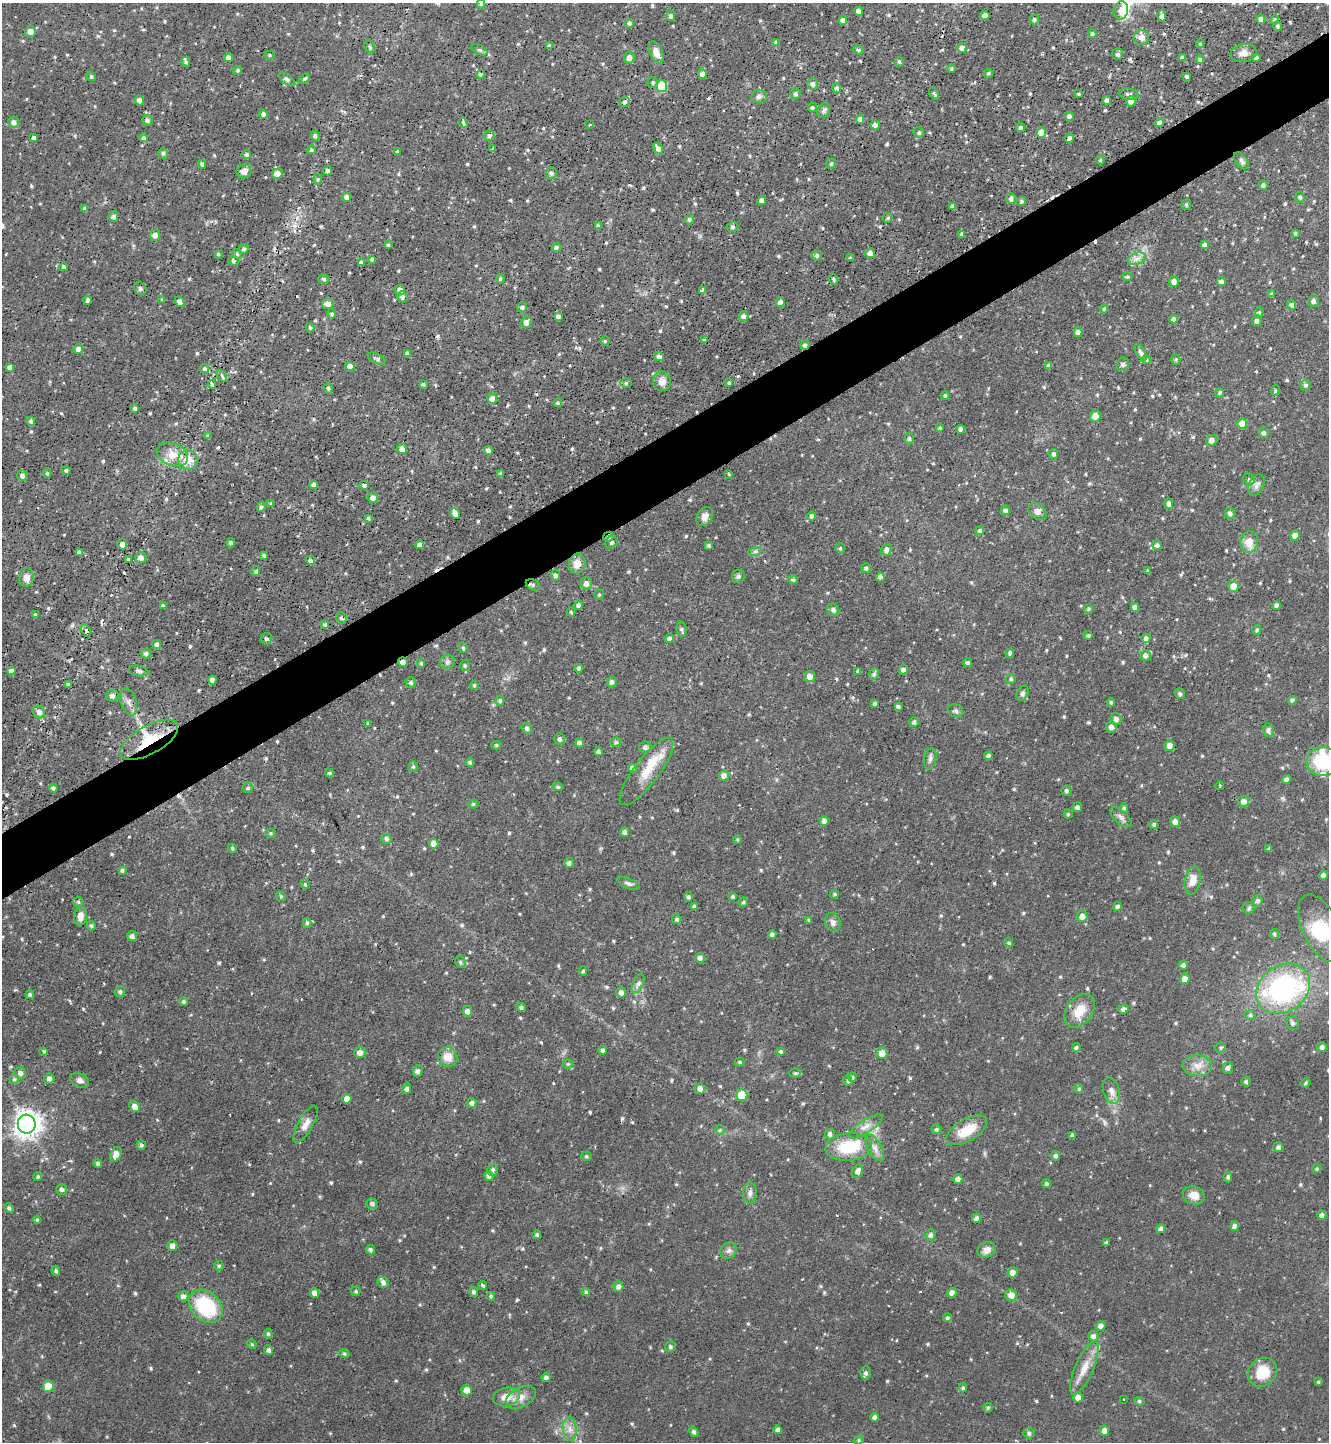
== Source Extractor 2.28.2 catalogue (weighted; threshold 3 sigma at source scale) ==
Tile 10 of 4 x 4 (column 2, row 3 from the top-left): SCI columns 1488-2814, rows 1444-2883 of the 5760 x 5766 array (HDU 1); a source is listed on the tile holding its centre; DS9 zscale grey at full resolution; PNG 1331 x 1444 px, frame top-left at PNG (2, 3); each listed source drawn as its Kron ellipse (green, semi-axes under 4 px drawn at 4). Shown black and unused: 5% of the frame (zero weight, under 2 of 3 exposures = <1% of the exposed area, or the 3 px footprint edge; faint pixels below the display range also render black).
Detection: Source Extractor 2.28.2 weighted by HDU 2 'WHT'; one run over the whole footprint, this tile lists its part. Background 0.0937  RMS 0.0056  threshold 0.0252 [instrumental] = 3 sigma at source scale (4.5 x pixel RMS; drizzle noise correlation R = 1.50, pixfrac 1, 0.05/0.05 arcsec/px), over >= 5 px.
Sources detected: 755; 1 inside a brighter object's white glare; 7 cosmic-ray / hot-pixel residue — neither listed nor drawn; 12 inside a brighter listed object's ellipse — not listed separately; of the other 735, all 500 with FLUX_AUTO >= 0.753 (the completeness limit of this list) listed and drawn (235 fainter detections not listed), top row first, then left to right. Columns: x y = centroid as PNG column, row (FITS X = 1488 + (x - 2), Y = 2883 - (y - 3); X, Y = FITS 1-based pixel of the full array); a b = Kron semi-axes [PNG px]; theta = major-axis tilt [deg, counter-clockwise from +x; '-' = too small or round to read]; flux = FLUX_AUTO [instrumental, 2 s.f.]
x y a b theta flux
481 4 4 4 - 0.97
1121 10 9 7 80 2.6
859 11 4 4 - 3
985 15 5 4 - 3.3
671 16 5 4 - 1.4
1162 16 5 4 - 1.9
1034 19 5 4 - 1.2
1261 19 5 4 - 3.1
843 20 4 4 - 2.6
1274 20 5 4 - 0.91
629 23 4 4 - 1.4
1277 26 5 4 - 0.92
30 31 5 5 - 3.6
1092 34 4 4 - 1.1
1141 38 8 7 - 3.7
776 42 4 4 - 1.1
1200 44 4 3 - 0.83
549 46 4 4 - 1.3
370 47 6 5 - 1
962 48 5 5 - 2
480 50 8 4 -26 1.2
858 50 5 4 - 1.1
656 52 11 6 -67 4.5
1243 53 13 9 8 3.8
1117 54 5 5 - 1.5
269 55 5 4 - 0.82
228 57 4 4 - 2.6
629 58 6 5 - 2.8
1183 58 4 3 - 1.6
1256 58 4 4 - 1.7
1200 59 4 3 - 0.91
186 62 5 4 - 0.91
899 62 5 4 - 1
951 69 4 3 - 0.9
237 70 4 4 - 0.98
988 73 4 4 - 0.86
480 74 4 4 - 1.1
702 74 5 4 - 3
91 76 5 4 - 0.98
1187 76 3 3 - 1.2
287 79 9 4 -37 1.6
304 79 6 4 37 0.99
653 83 5 5 - 0.94
813 84 6 5 - 1.7
662 86 6 5 - 22
837 88 4 4 - 1.6
795 94 5 5 - 1.6
934 94 6 3 -57 0.86
1079 94 3 3 - 0.75
1129 94 10 5 -11 1.7
759 96 8 6 6 2.1
139 100 5 4 - 2.2
1107 100 4 4 - 2.7
1131 101 5 4 - 3.5
625 102 5 5 - 1.3
812 108 4 4 - 1
824 110 8 6 60 1.5
263 114 4 4 - 2
1069 116 4 4 - 2
860 119 4 4 - 2.2
147 120 5 5 - 1.6
13 122 5 5 - 2.3
463 123 5 3 - 1.5
1159 123 4 4 - 2.3
590 125 3 2 - 0.84
875 125 5 4 - 2.9
1020 127 4 4 - 1.3
919 133 5 5 - 0.98
1041 133 5 5 - 5.9
315 136 5 4 - 1.3
489 136 5 5 - 1.3
34 138 4 4 - 1.9
143 138 4 4 - 1.3
1069 138 4 4 - 2.4
658 148 6 4 -57 2.4
493 149 4 3 - 1.3
311 150 5 4 - 0.97
397 152 4 3 - 0.88
163 153 5 4 - 1.3
246 154 5 4 - 1.2
1100 160 4 4 - 0.76
1241 161 10 5 -57 1.7
202 164 4 3 - 1.2
831 164 5 4 - 1.1
244 171 7 7 - 3.2
327 171 4 4 - 1.7
551 173 6 5 - 1.6
277 174 5 5 - 4.2
318 179 5 4 - 0.83
1263 185 5 4 - 1.3
347 197 5 4 - 2.3
1300 197 5 4 - 1
1011 198 5 5 - 1.8
762 201 4 4 - 2.9
1022 201 4 4 - 1
1186 205 5 4 - 0.95
953 206 4 4 - 1.6
85 208 4 4 - 1.8
113 216 5 5 - 1.7
888 218 5 4 - 0.88
689 219 5 4 - 1.1
598 226 4 4 - 1.5
732 227 6 4 16 0.98
1295 233 4 3 - 0.95
962 234 3 3 - 1
155 235 5 5 - 2.8
388 245 4 3 - 0.91
1204 245 4 4 - 1.7
556 248 4 4 - 1.6
244 249 5 4 - 1.1
870 253 5 4 - 5
218 254 3 3 - 1.1
237 254 5 5 - 0.82
817 255 5 5 - 1.3
851 258 4 3 - 0.83
372 259 4 4 - 0.86
1137 259 9 5 19 2.7
233 261 5 4 - 1
361 263 4 4 - 1.8
64 267 4 3 - 1.3
1128 277 5 4 - 0.78
324 279 5 4 - 1.2
500 279 5 4 - 1.3
834 279 6 3 -72 1
1174 281 5 5 - 2.8
1221 282 4 4 - 1.8
140 288 7 5 -59 1.2
400 290 5 4 - 2.8
703 291 4 4 - 2.2
1272 294 4 4 - 1.1
402 297 5 5 - 1.6
87 300 4 3 - 1.3
162 300 4 3 - 0.89
1313 301 6 5 - 1.8
180 302 5 4 - 3.2
780 302 5 4 - 2.3
328 304 6 5 - 3.4
1292 305 5 4 - 1.9
522 307 5 5 - 1.5
1104 309 4 4 - 0.83
1259 313 5 4 - 0.91
332 314 5 4 - 0.96
558 316 4 4 - 1.8
743 316 5 5 - 2
1174 319 4 4 - 2.2
1257 321 5 5 - 1.5
526 322 6 5 - 3.2
310 328 5 3 - 0.91
1078 332 5 4 - 2.9
704 340 3 3 - 0.81
605 341 4 4 - 0.93
805 345 4 4 - 1.7
78 349 5 5 - 2.2
407 353 4 4 - 1.3
1141 353 9 4 -63 1.8
659 356 5 4 - 3
377 359 10 4 -27 1.5
1176 359 5 4 - 0.79
1146 360 4 3 - 0.76
1123 364 7 6 - 1.4
1049 365 4 4 - 1.3
350 366 4 4 - 3.9
10 367 4 4 - 2.2
205 369 5 4 - 1.1
222 376 6 3 -61 1.1
662 381 10 8 -87 4.1
626 383 6 5 - 1
729 383 3 3 - 0.91
212 384 4 3 - 0.88
423 385 4 4 - 1.4
1306 385 5 5 - 1.2
328 388 5 4 - 0.99
1275 390 5 4 - 0.78
1220 393 4 4 - 1
945 396 4 3 - 0.86
492 398 5 5 - 3.2
557 403 4 4 - 1
135 408 3 3 - 1.1
1095 416 5 5 - 5.3
31 421 4 4 - 1.6
1242 424 5 5 - 6
940 428 4 4 - 0.78
961 429 4 4 - 2.4
1264 433 5 5 - 1.6
208 436 3 3 - 1.1
909 439 6 4 89 1.1
1211 440 6 5 - 3.3
402 449 5 4 - 3.6
488 450 4 4 - 2.1
172 454 16 11 -21 6.8
1054 454 5 4 - 1.6
188 460 10 9 - 9.1
66 470 4 4 - 1.2
47 473 4 3 - 0.95
501 473 3 3 - 1.3
729 474 3 2 - 0.76
22 476 5 5 - 1.7
1249 479 6 5 - 1.1
314 485 4 4 - 2.3
364 485 5 4 - 1.6
1256 485 11 7 65 2.4
373 498 5 5 - 2.9
271 504 4 4 - 0.87
1169 504 5 4 - 1.9
261 507 5 4 - 1.3
1006 510 4 4 - 1.7
1037 511 10 7 -38 2.8
1230 513 5 5 - 1.6
455 514 6 4 -66 2.9
812 516 5 4 - 1.4
705 517 10 7 59 3.2
368 518 3 3 - 0.89
980 531 4 4 - 1.3
1295 535 5 4 - 4.1
608 537 5 4 - 1.5
612 542 7 6 - 1.3
1249 542 11 9 78 5.8
231 543 4 4 - 1.5
122 544 5 4 - 2.2
420 545 4 4 - 2.7
709 545 4 4 - 1.2
1157 545 5 5 - 1.8
840 548 5 4 - 0.9
886 550 6 5 - 2
755 551 7 4 18 1
79 552 4 4 - 1.8
264 555 4 4 - 1.1
141 558 5 5 - 3
128 559 3 3 - 0.93
310 560 4 4 - 1.8
577 564 10 8 83 5.1
866 568 5 4 - 1.2
256 571 5 4 - 0.94
1148 571 4 3 - 0.97
555 575 5 5 - 1.8
738 576 6 6 - 1.3
26 577 9 7 85 4.1
880 577 4 4 - 2.7
793 580 5 4 - 1.1
586 583 6 5 - 2.7
533 585 7 5 -29 1.4
1233 586 5 5 - 5.9
599 595 5 4 - 0.79
578 605 5 4 - 1.8
163 606 4 3 - 1.2
1277 606 4 4 - 1.9
1135 607 4 4 - 2.3
1088 609 5 4 - 0.93
833 610 6 5 - 1.8
571 612 4 4 - 0.78
35 615 3 3 - 1.1
341 618 6 5 - 1.3
325 624 4 3 - 0.93
681 629 7 5 -84 1.4
86 630 6 3 -65 0.87
1257 630 5 4 - 1.1
1088 635 4 4 - 1.2
669 638 4 4 - 1.5
1146 638 4 4 - 1.9
266 639 6 5 - 0.91
157 644 4 4 - 2
463 648 5 4 - 0.97
146 653 5 5 - 1.4
1010 653 5 4 - 1.1
1145 655 5 5 - 2.2
403 662 5 5 - 2.8
447 662 7 7 - 1.6
967 662 4 4 - 1.3
421 663 4 3 - 0.8
465 665 5 4 - 0.94
579 668 4 4 - 1.4
903 670 5 4 - 1.9
11 671 4 4 - 2.2
138 671 10 5 -10 1.5
858 671 4 4 - 1.4
874 674 6 4 64 1.5
810 676 5 5 - 3.7
1011 679 5 5 - 0.95
212 680 4 4 - 2.9
612 682 5 4 - 1.5
411 683 5 5 - 1.1
68 684 3 3 - 0.76
474 685 4 4 - 0.85
1023 693 8 5 64 1.5
1180 694 5 4 - 1.1
112 696 6 6 - 2
1292 700 4 4 - 1.5
500 701 5 4 - 1.3
129 702 14 7 -74 3
1111 702 4 3 - 0.8
875 703 4 4 - 1.2
898 707 4 3 - 1.3
956 711 7 6 - 1.4
39 712 7 6 - 2.4
1116 719 5 5 - 2.2
914 722 5 4 - 1.6
368 724 4 3 - 0.94
1111 727 5 5 - 2.8
527 728 5 5 - 1.7
1268 730 6 5 - 1.9
559 739 6 5 - 1.6
149 740 32 14 29 20
616 742 5 4 - 1.1
579 743 4 4 - 2.2
496 745 5 4 - 0.87
1169 745 5 5 - 3.7
645 747 6 5 - 1.9
598 752 4 4 - 1.6
988 756 4 4 - 1.6
930 759 10 6 76 1.8
1323 761 16 14 -6 30
470 762 4 4 - 1
413 767 5 4 - 0.99
632 768 4 4 - 2.1
646 771 41 12 53 13
329 773 4 3 - 0.91
724 775 5 5 - 2.7
1287 779 4 4 - 2.6
1220 786 4 2 - 0.85
558 787 5 4 - 0.98
53 788 4 4 - 1.4
248 788 5 5 - 1.1
1067 791 5 5 - 1.5
1244 801 5 5 - 3.5
473 804 5 4 - 0.96
1077 807 5 5 - 1.8
1124 808 5 4 - 1
1068 814 4 4 - 0.78
1121 817 13 6 -42 2.2
824 821 4 4 - 2.5
1175 822 5 5 - 3
1154 825 4 4 - 1.4
625 832 5 4 - 1.9
271 833 5 4 - 0.76
386 839 5 5 - 1.5
737 839 4 3 - 0.76
433 844 5 5 - 4
232 848 5 4 - 0.97
1269 848 3 3 - 0.85
569 863 5 4 - 1.6
122 870 4 4 - 1.4
1323 875 4 4 - 1.9
1193 880 14 7 78 5.3
305 884 5 4 - 0.81
629 884 12 5 -22 1.5
834 894 5 4 - 0.84
281 896 5 4 - 0.86
733 896 4 4 - 1.1
688 897 4 4 - 1.2
1258 901 6 5 - 1.7
78 902 5 5 - 0.86
743 902 5 4 - 0.91
1117 906 4 4 - 1.8
694 907 4 4 - 1.6
1249 908 6 6 - 1
80 916 9 6 84 3.7
1082 916 5 5 - 3.6
677 919 5 4 - 1.3
809 920 4 3 - 0.88
833 922 9 7 -72 2.3
307 923 4 4 - 1.1
91 926 4 4 - 1.2
1321 928 36 18 -65 26
1275 934 5 4 - 0.81
772 935 4 4 - 2.1
132 936 5 5 - 2.1
1009 943 5 4 - 0.83
700 958 5 4 - 2.1
460 962 6 5 - 0.98
1183 965 4 4 - 1.6
583 971 4 4 - 0.89
1185 979 5 5 - 4.4
638 984 10 5 65 1.9
1283 989 29 23 37 87
120 992 5 5 - 1.4
621 992 5 5 - 2.3
30 995 4 4 - 1.3
183 1001 4 4 - 1.1
521 1007 4 4 - 1.2
1123 1009 5 4 - 1.8
467 1011 5 5 - 2.8
1079 1011 19 12 52 10
1250 1015 6 5 - 1
1293 1023 7 6 - 1.5
1076 1047 4 4 - 1.4
1322 1047 5 4 - 2.1
1221 1048 5 5 - 0.91
603 1050 4 4 - 1.3
44 1051 4 4 - 0.83
780 1051 4 3 - 1.1
360 1053 5 5 - 3.6
882 1053 5 5 - 4.5
448 1057 10 9 - 6.6
740 1062 5 4 - 0.9
568 1064 5 5 - 0.82
1197 1066 15 10 -3 5.6
1228 1068 5 5 - 1.9
418 1071 5 5 - 1.7
20 1073 6 5 - 2.1
795 1073 5 4 - 0.88
852 1077 4 4 - 1
14 1079 5 5 - 0.83
49 1079 5 5 - 2
80 1080 10 6 -23 2.6
848 1081 5 4 - 1.2
1246 1082 5 4 - 1.1
1306 1083 5 3 - 0.78
407 1089 5 4 - 1.6
700 1089 5 5 - 2.6
1079 1089 5 4 - 0.85
1111 1091 13 8 -73 3.4
742 1095 5 5 - 15
347 1099 5 5 - 3.5
472 1103 5 5 - 1.9
135 1106 6 5 - 4
27 1124 9 9 - 590
306 1124 21 7 60 4.1
865 1126 20 6 32 4.1
936 1129 5 5 - 1.1
720 1130 5 5 - 0.77
967 1130 23 11 31 14
830 1134 5 5 - 1.8
1072 1136 4 4 - 1.7
141 1145 5 4 - 1.3
849 1147 23 14 4 23
1278 1147 5 5 - 1.7
875 1148 14 7 -61 3.3
116 1154 8 5 67 4.6
586 1156 5 4 - 0.91
1056 1156 5 4 - 1.6
98 1163 4 4 - 1.4
1317 1169 5 4 - 0.82
492 1170 6 5 - 1.6
858 1171 7 5 62 2.5
489 1176 5 4 - 1.4
38 1177 4 4 - 0.83
1228 1177 5 4 - 1.2
958 1179 4 4 - 2.8
1047 1184 4 4 - 1.2
62 1189 5 5 - 1.6
750 1193 10 7 86 2.2
1194 1195 11 9 -17 6
372 1204 5 5 - 1.5
9 1208 5 4 - 1.2
1322 1215 5 4 - 2.4
977 1218 5 4 - 2.2
37 1220 4 4 - 0.76
1235 1226 4 4 - 2.5
1161 1229 4 4 - 2.3
537 1235 4 4 - 1.1
930 1235 6 5 - 1.6
1106 1242 4 3 - 0.92
172 1246 5 5 - 2.9
370 1250 5 4 - 1.4
986 1250 9 7 26 3.7
728 1251 8 7 - 2
219 1266 4 4 - 0.96
56 1271 5 4 - 1.2
1012 1273 5 5 - 3.6
383 1282 6 5 - 2
483 1285 4 3 - 2.2
618 1287 5 5 - 2.3
356 1291 5 4 - 0.88
474 1292 5 4 - 1.3
586 1292 4 4 - 0.77
314 1293 5 4 - 3.3
952 1293 5 4 - 3.2
1011 1295 6 5 - 4.4
183 1296 5 5 - 2
491 1296 4 4 - 1
206 1306 19 14 -44 36
947 1318 4 4 - 1.1
1101 1326 5 4 - 2.5
268 1334 5 4 - 1
1093 1336 5 5 - 2.1
252 1344 5 4 - 0.76
670 1347 5 5 - 1.3
269 1350 5 4 - 1.8
344 1354 5 4 - 0.88
1084 1368 29 9 66 8.3
1262 1372 16 13 43 13
866 1373 6 5 - 1.6
546 1378 4 4 - 1.9
1318 1382 4 3 - 0.75
48 1386 6 5 - 8.7
963 1388 4 4 - 0.95
467 1390 5 5 - 5.6
506 1397 13 9 12 6.1
521 1397 16 9 28 5
1078 1397 5 5 - 3.4
1123 1399 3 3 - 0.85
1139 1401 5 4 - 1.1
988 1408 5 4 - 1.1
875 1417 4 4 - 2
570 1429 12 6 -85 3.4
778 1430 4 4 - 2
1104 1431 5 4 - 3
694 1432 5 4 - 1.3
1029 1433 5 5 - 1.4
859 1440 5 4 - 0.75
Overlapping masked pixels (flux is a lower limit): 5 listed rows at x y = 805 345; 608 537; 533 585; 403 662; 149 740
Isophote crosses this tile's border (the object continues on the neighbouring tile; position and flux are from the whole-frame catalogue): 3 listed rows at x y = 481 4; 1323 761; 1321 928